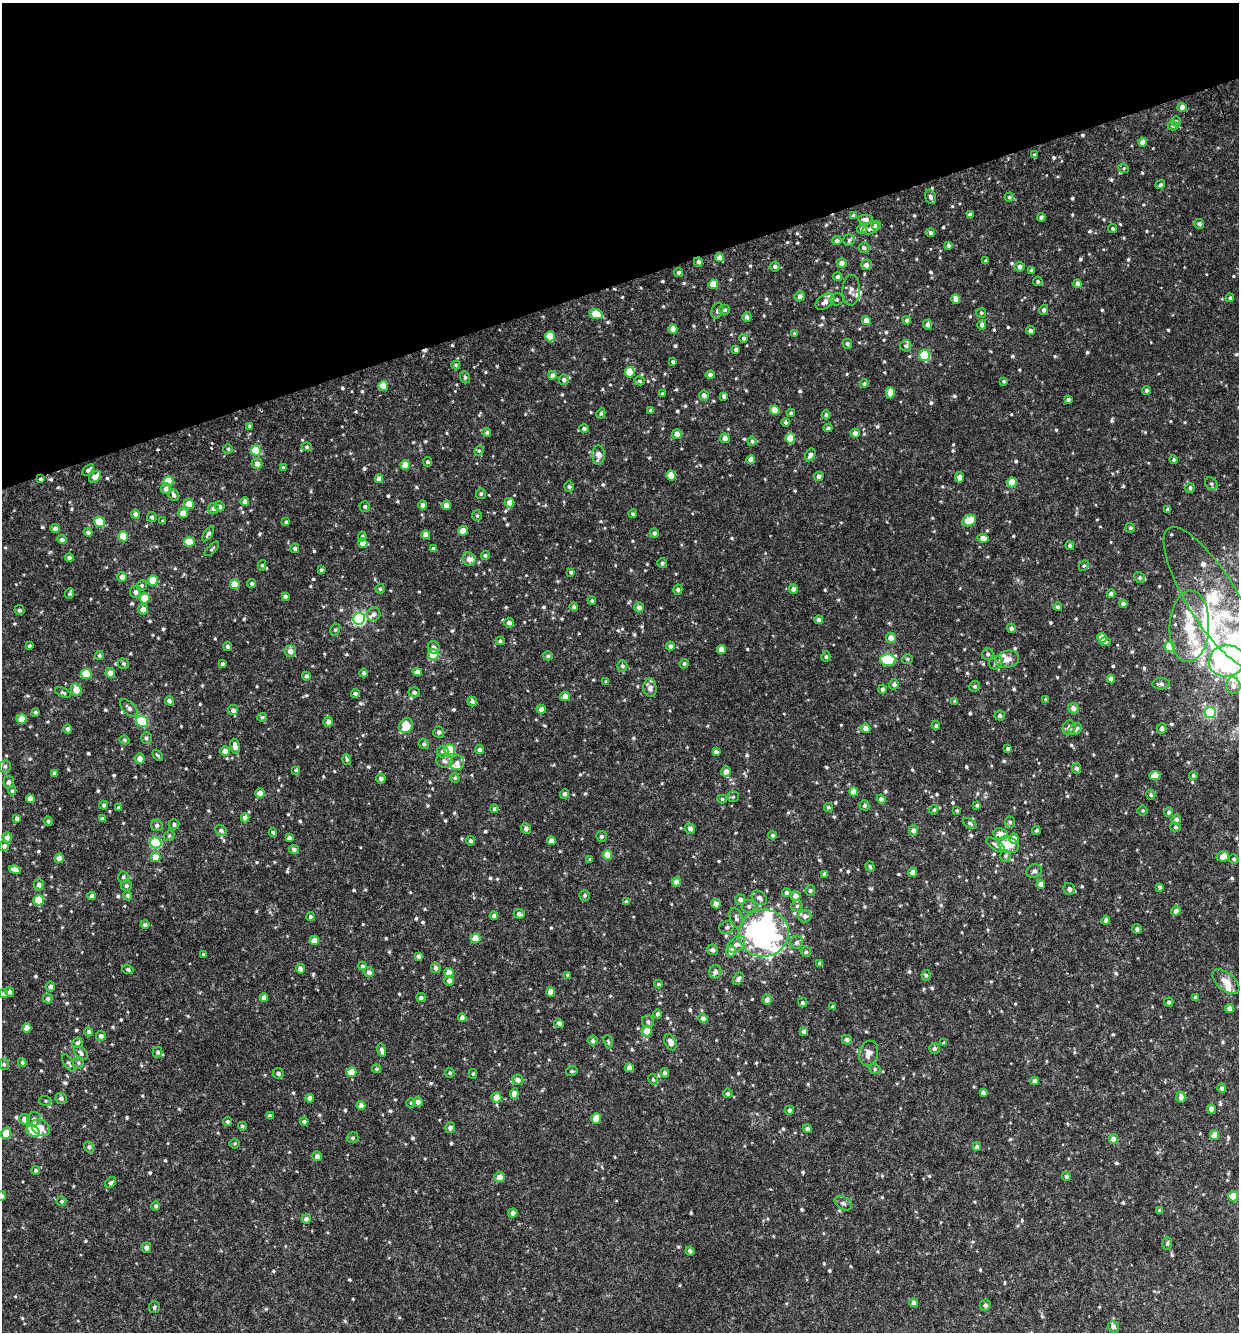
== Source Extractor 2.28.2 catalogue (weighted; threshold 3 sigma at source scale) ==
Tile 3 of 4 x 4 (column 3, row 1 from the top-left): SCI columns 2609-3845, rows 4048-5377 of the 5268 x 5434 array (HDU 1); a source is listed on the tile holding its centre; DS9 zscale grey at full resolution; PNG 1241 x 1334 px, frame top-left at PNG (2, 3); each listed source drawn as its Kron ellipse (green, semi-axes under 4 px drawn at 4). Shown black and unused: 21% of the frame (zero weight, under 3 of 6 exposures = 5% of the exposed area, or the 3 px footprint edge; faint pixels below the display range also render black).
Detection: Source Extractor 2.28.2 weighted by HDU 2 'WHT'; one run over the whole footprint, this tile lists its part. Background 0.00508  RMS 0.0024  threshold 0.00995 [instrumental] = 3 sigma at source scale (4.09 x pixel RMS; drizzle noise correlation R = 1.36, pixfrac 0.8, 0.0396/0.0396 arcsec/px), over >= 5 px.
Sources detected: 820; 6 inside a brighter object's white glare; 1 cosmic-ray / hot-pixel residue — neither listed nor drawn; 27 inside a brighter listed object's ellipse — not listed separately; of the other 786, all 500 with FLUX_AUTO >= 0.311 (the completeness limit of this list) listed and drawn (286 fainter detections not listed), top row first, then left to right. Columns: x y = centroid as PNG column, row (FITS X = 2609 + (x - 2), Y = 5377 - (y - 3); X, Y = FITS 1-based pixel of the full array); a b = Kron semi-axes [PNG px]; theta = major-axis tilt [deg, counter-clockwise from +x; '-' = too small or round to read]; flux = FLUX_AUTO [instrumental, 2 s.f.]
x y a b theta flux
1182 107 4 4 - 1.7
1176 121 5 4 - 0.43
1173 126 5 5 - 0.63
1143 142 4 4 - 1.7
1035 155 4 4 - 0.36
1124 168 5 4 - 0.33
1160 185 5 4 - 0.37
930 197 7 5 -70 0.56
1009 197 4 4 - 0.39
970 215 4 4 - 0.8
854 216 4 4 - 0.61
1041 217 4 4 - 0.52
865 219 7 4 0 0.92
1199 224 5 4 - 0.63
876 225 5 4 - 1.8
862 229 5 5 - 0.89
871 229 8 5 23 0.72
1113 229 5 4 - 0.37
930 233 4 4 - 0.51
849 240 6 5 - 0.47
837 241 4 4 - 0.52
948 245 4 3 - 0.51
864 248 5 5 - 0.63
720 258 4 4 - 1.6
986 261 4 3 - 0.46
698 262 4 4 - 0.69
842 263 5 4 - 0.95
866 265 5 5 - 0.98
775 266 5 5 - 0.52
1020 267 5 5 - 0.83
1032 270 4 4 - 0.38
679 272 4 4 - 0.42
838 277 4 4 - 0.45
1038 281 5 4 - 0.38
713 284 5 5 - 3.8
1077 284 4 4 - 0.94
851 290 15 9 89 1.2
800 296 5 5 - 0.83
1230 298 4 3 - 0.34
837 299 6 6 - 0.41
956 299 4 4 - 1.7
825 302 10 6 37 1.3
724 310 5 5 - 0.53
1044 310 5 4 - 0.56
717 311 8 5 71 0.54
981 313 5 5 - 0.32
596 314 7 4 -16 4.9
747 317 5 4 - 0.59
866 320 4 4 - 1.6
907 320 4 4 - 0.57
927 325 5 4 - 0.76
982 325 5 4 - 0.71
673 329 5 4 - 1.9
1030 330 4 4 - 0.58
794 334 4 4 - 0.37
550 336 5 5 - 5
743 338 4 4 - 0.45
847 344 5 4 - 0.52
906 346 5 5 - 0.47
736 349 4 3 - 0.54
925 355 5 5 - 10
673 362 4 4 - 0.42
456 365 4 4 - 0.32
630 372 5 5 - 4.2
552 375 4 4 - 0.87
710 375 4 4 - 0.74
465 377 6 4 -69 0.33
564 380 5 5 - 0.71
640 381 5 4 - 0.34
1004 381 4 4 - 0.34
864 383 4 4 - 0.36
383 386 5 4 - 4.1
1146 390 4 4 - 0.45
890 393 5 4 - 2.4
662 394 3 3 - 0.33
704 395 5 5 - 0.88
724 396 4 4 - 0.81
1068 400 4 4 - 0.5
651 410 4 4 - 0.47
775 410 5 4 - 3.5
601 413 5 4 - 0.35
791 413 4 3 - 0.33
826 415 4 4 - 0.41
786 422 4 4 - 0.34
250 426 3 3 - 0.41
828 428 4 3 - 0.41
584 429 4 4 - 0.48
487 432 4 4 - 0.37
855 433 4 4 - 1.1
677 434 5 4 - 1.3
725 438 5 4 - 1.3
790 438 5 5 - 5.6
752 441 5 4 - 0.37
307 447 5 4 - 0.36
228 449 4 4 - 0.35
256 451 5 5 - 7.6
479 451 5 4 - 0.33
598 455 9 6 89 1.7
810 455 7 4 61 0.85
751 459 4 4 - 1.2
1174 460 4 4 - 0.32
427 462 5 4 - 0.34
257 464 5 5 - 0.89
405 465 5 4 - 3
284 468 4 3 - 0.41
88 470 7 3 41 0.51
671 475 5 4 - 3.4
819 476 5 4 - 0.81
95 477 7 5 41 1.6
960 477 5 4 - 1.4
40 479 4 3 - 0.35
379 479 4 4 - 1.4
168 481 5 5 - 4.6
1012 482 5 4 - 3
1211 484 7 5 -44 0.5
569 487 5 4 - 0.39
166 488 5 5 - 0.86
1190 488 5 4 - 0.37
481 494 5 5 - 0.35
174 495 6 5 - 0.68
245 501 4 4 - 1
510 503 5 4 - 2.1
189 504 5 5 - 2.3
423 505 4 4 - 0.72
446 505 4 4 - 1.6
220 506 5 5 - 0.54
365 506 5 5 - 0.48
213 508 5 5 - 0.79
1167 510 4 3 - 0.39
183 513 5 5 - 1.8
135 514 4 4 - 0.88
633 514 4 4 - 0.39
477 516 5 5 - 0.31
152 517 5 4 - 0.46
969 520 7 5 29 4.3
163 521 3 3 - 0.35
100 522 5 5 - 6.5
286 522 4 4 - 0.35
55 528 4 4 - 0.74
1130 528 5 4 - 0.4
463 531 5 4 - 2.4
88 532 4 4 - 0.58
654 533 5 4 - 0.53
208 534 8 4 55 0.57
426 535 4 4 - 2
123 536 5 5 - 4.2
362 536 5 4 - 0.42
983 538 6 4 -6 1.4
62 540 5 4 - 0.5
189 542 5 4 - 3.2
363 543 5 4 - 1.7
1070 546 4 4 - 0.51
295 548 4 4 - 0.43
212 549 9 3 45 0.32
433 549 4 4 - 0.49
485 555 4 4 - 0.4
69 558 4 4 - 0.57
469 559 7 6 - 1.3
662 563 5 5 - 0.43
262 565 5 4 - 0.33
1084 566 5 4 - 0.34
321 570 4 3 - 0.33
571 572 4 4 - 0.41
122 577 5 4 - 1.1
1140 578 5 5 - 0.44
153 581 5 5 - 4.4
252 583 4 4 - 0.36
235 584 5 5 - 3.1
142 585 5 5 - 0.35
380 589 5 4 - 0.34
793 589 5 4 - 0.87
678 590 5 4 - 0.58
135 592 6 5 - 0.67
69 594 5 4 - 0.36
1111 594 4 4 - 0.64
285 596 4 4 - 0.55
145 598 5 5 - 5.7
1212 598 82 25 -58 18
592 601 4 4 - 0.32
1123 604 4 4 - 0.66
574 607 4 4 - 0.49
639 607 5 5 - 1
1058 607 4 4 - 0.51
143 609 5 5 - 1.2
19 610 5 5 - 0.46
374 614 7 6 - 0.75
359 619 6 6 - 31
819 620 4 4 - 0.74
509 623 5 5 - 0.83
1189 626 36 20 87 8.9
1011 628 5 4 - 0.61
335 630 6 5 - 0.37
891 638 5 5 - 1.7
1102 638 5 4 - 2.1
500 641 4 4 - 0.39
1105 642 6 4 -3 0.42
29 646 3 3 - 0.36
670 646 4 4 - 0.56
228 647 5 4 - 0.43
434 647 6 5 - 0.96
1170 647 5 5 - 5.4
721 650 4 4 - 2
290 651 6 5 - 1.3
988 654 6 6 - 0.56
433 655 5 5 - 5.3
99 656 4 4 - 0.33
548 656 5 4 - 0.41
826 657 5 4 - 0.41
907 659 5 4 - 0.35
1007 659 12 8 12 1.8
888 660 7 6 - 10
1227 661 18 16 8 35
996 663 7 6 - 0.59
123 664 6 5 - 0.34
223 664 4 4 - 0.48
684 664 5 4 - 0.4
622 666 5 5 - 0.47
417 672 4 4 - 1.1
110 673 5 4 - 1.6
364 673 4 4 - 0.42
86 674 5 5 - 5.7
306 676 4 4 - 0.53
1111 679 4 4 - 1.1
606 682 3 3 - 0.39
894 684 5 4 - 0.66
1161 684 9 5 4 0.64
975 686 5 5 - 0.37
1233 686 8 7 - 1.1
650 688 9 6 -83 1
882 689 5 4 - 0.53
76 690 6 5 - 2.6
414 692 5 5 - 0.52
63 693 8 4 -22 0.41
355 694 4 4 - 0.41
565 696 5 4 - 1.6
1046 700 4 4 - 0.37
169 701 4 4 - 0.76
472 701 5 4 - 0.57
955 701 4 4 - 0.38
129 708 11 6 -45 0.84
1073 708 5 5 - 1.3
541 709 4 4 - 1.3
233 710 5 5 - 0.87
35 712 4 4 - 0.37
1210 712 5 5 - 14
1000 716 5 5 - 0.49
262 717 5 4 - 0.33
21 719 5 5 - 2.7
142 721 6 5 - 15
328 722 5 4 - 0.86
406 725 8 6 57 4.7
936 726 4 4 - 0.45
866 728 4 4 - 1.3
1069 728 7 6 - 0.92
1161 728 5 5 - 0.78
68 729 4 4 - 0.63
1075 729 7 5 34 0.85
439 732 6 5 - 0.6
146 738 6 5 - 0.49
124 740 5 4 - 0.38
424 744 5 5 - 0.4
235 746 7 4 -78 1.3
1008 748 3 3 - 0.46
450 750 5 5 - 10
480 750 4 4 - 0.72
225 751 5 4 - 1.2
443 752 6 6 - 0.55
716 752 4 4 - 0.65
158 755 6 4 -50 0.32
140 759 5 5 - 1.3
347 759 6 4 -73 0.42
444 761 8 6 -22 0.85
457 763 7 7 - 0.82
5 766 6 6 - 0.52
1076 768 5 4 - 0.65
296 770 4 4 - 0.39
726 771 5 5 - 1.2
55 773 4 4 - 0.64
1155 775 5 4 - 1.9
1193 775 4 3 - 0.32
455 778 5 4 - 0.36
381 779 5 5 - 0.8
9 782 6 5 - 0.64
12 791 5 4 - 0.32
854 792 4 4 - 1.8
260 793 4 4 - 1.6
565 794 5 4 - 0.57
1151 795 5 4 - 0.37
733 797 5 5 - 0.32
30 799 4 4 - 1.6
722 799 5 4 - 0.34
881 799 4 4 - 0.54
104 805 4 4 - 0.44
865 805 5 5 - 0.47
977 805 4 3 - 0.33
828 807 4 4 - 0.32
119 808 4 3 - 0.4
494 809 4 4 - 0.4
934 810 5 4 - 0.37
957 811 4 3 - 0.36
1143 811 5 5 - 0.35
1169 812 5 4 - 0.42
16 818 4 4 - 0.61
245 818 4 4 - 1.2
103 819 4 4 - 0.58
1176 819 5 4 - 0.71
48 821 5 4 - 0.43
1010 822 5 5 - 0.4
970 823 7 4 -32 0.43
174 824 5 5 - 0.48
157 825 6 5 - 0.66
1175 827 5 4 - 0.34
690 828 5 5 - 1.1
526 829 5 5 - 0.76
221 830 6 5 - 0.64
1036 830 4 4 - 0.33
913 831 5 4 - 0.87
273 832 4 4 - 0.37
1001 834 7 5 -13 1.4
772 835 4 4 - 0.5
169 836 6 5 - 0.32
601 836 5 5 - 0.56
7 837 5 5 - 1.1
289 838 4 4 - 0.77
1014 838 5 5 - 1.3
471 841 5 4 - 0.46
551 841 4 4 - 1.4
156 843 5 5 - 16
996 845 11 5 -33 0.66
1008 845 11 8 -22 2.4
4 846 5 5 - 0.6
294 849 5 4 - 0.74
607 855 5 4 - 3
1006 856 6 5 - 0.46
155 857 5 5 - 2.4
1223 857 6 5 - 2
59 858 4 4 - 1
1234 859 5 4 - 0.41
590 860 4 3 - 0.37
870 866 5 4 - 0.33
15 870 6 4 -15 1.2
1034 871 8 6 24 0.61
912 872 4 4 - 0.95
825 874 4 3 - 0.72
123 877 6 5 - 0.48
676 882 4 4 - 1.3
1041 884 4 4 - 1.4
39 885 5 5 - 0.73
126 886 5 5 - 0.47
1160 887 4 4 - 0.38
1069 889 6 5 - 0.83
810 890 5 5 - 0.45
786 893 4 4 - 0.49
585 895 5 5 - 0.4
92 896 4 4 - 1.1
127 896 5 4 - 0.43
795 896 5 5 - 1.3
759 898 8 6 -40 0.71
39 900 5 5 - 4.2
740 900 5 5 - 0.72
626 901 4 3 - 0.31
716 904 5 4 - 1.3
749 906 7 6 - 0.53
797 906 5 5 - 0.36
1176 911 5 4 - 0.97
519 914 5 4 - 0.66
494 916 4 4 - 0.9
805 916 6 6 - 0.81
310 917 4 4 - 0.39
736 918 10 6 -71 0.72
1106 920 4 4 - 0.68
145 925 4 4 - 0.54
727 927 8 6 26 0.55
1137 929 5 5 - 0.51
764 933 25 23 11 49
475 938 5 5 - 3.2
314 941 5 4 - 1.8
797 942 6 6 - 0.57
736 944 10 7 36 1.3
713 950 5 5 - 0.68
731 951 5 5 - 1.7
806 952 5 4 - 0.47
204 954 3 3 - 0.33
419 956 4 4 - 0.7
820 963 4 3 - 0.68
362 966 4 4 - 0.46
436 968 5 5 - 0.67
128 969 5 4 - 0.5
300 969 4 4 - 1.2
369 972 5 5 - 0.83
715 972 6 6 - 0.98
449 973 5 4 - 2.1
568 975 3 3 - 0.41
926 975 5 4 - 0.39
738 979 6 5 - 0.58
449 981 5 5 - 0.93
1226 982 16 8 -41 2
658 984 4 3 - 0.32
51 986 5 4 - 0.69
10 992 5 4 - 0.6
551 992 4 4 - 1.8
4 993 4 4 - 0.48
264 997 4 4 - 0.85
1196 997 4 3 - 0.5
421 998 5 4 - 0.44
47 999 5 5 - 0.51
767 1000 5 5 - 0.97
1169 1002 5 4 - 0.37
803 1003 4 4 - 0.51
833 1007 4 3 - 0.5
1230 1009 4 4 - 1.2
658 1014 5 4 - 0.54
462 1018 4 4 - 1
703 1018 5 4 - 0.86
648 1022 6 6 - 0.6
559 1023 5 4 - 0.61
27 1028 4 4 - 2.1
647 1031 5 5 - 2.5
89 1032 4 4 - 0.44
804 1032 4 4 - 0.84
101 1036 5 5 - 0.75
847 1040 5 4 - 0.68
593 1041 5 5 - 0.48
608 1042 7 4 -72 0.33
670 1042 8 5 -64 1.4
77 1043 5 5 - 0.55
944 1043 4 4 - 0.33
934 1049 5 5 - 0.54
382 1050 7 4 -77 0.7
158 1052 5 5 - 0.48
81 1053 8 5 -45 0.64
868 1053 13 9 73 1.7
22 1062 4 3 - 0.34
68 1063 9 4 -60 0.46
78 1063 6 5 - 0.38
4 1064 5 5 - 0.42
629 1068 4 4 - 1.6
376 1069 5 4 - 0.32
875 1069 6 5 - 0.35
572 1071 6 4 15 0.38
351 1072 5 5 - 3.1
278 1073 5 5 - 0.57
450 1073 5 4 - 0.32
665 1073 5 4 - 0.57
473 1074 5 4 - 0.32
653 1079 6 4 -62 0.34
518 1080 6 5 - 0.94
1035 1081 4 4 - 0.93
1222 1088 5 4 - 0.59
983 1092 4 4 - 0.67
728 1093 5 5 - 0.43
514 1094 5 4 - 1.6
496 1097 5 5 - 2.3
1181 1097 5 4 - 0.98
61 1098 6 5 - 0.63
310 1098 4 4 - 0.91
45 1101 6 5 - 0.35
418 1102 5 4 - 0.87
411 1103 5 5 - 0.33
361 1106 4 4 - 1.3
1211 1109 4 4 - 1.3
789 1110 4 4 - 0.43
270 1116 4 4 - 0.59
596 1118 5 5 - 3.6
24 1119 5 5 - 1.4
34 1119 7 6 - 0.61
227 1121 5 4 - 0.38
304 1121 4 4 - 0.48
242 1126 4 4 - 0.33
41 1128 10 7 -32 2.1
450 1128 5 5 - 0.75
807 1129 4 4 - 0.65
33 1131 7 5 -33 2.4
6 1133 6 5 - 2.9
1214 1135 5 4 - 2.2
353 1138 6 5 - 0.37
1113 1139 4 4 - 1.6
235 1143 5 5 - 0.32
89 1147 6 5 - 0.51
977 1147 4 4 - 0.51
317 1156 5 4 - 1
36 1170 4 4 - 0.39
1066 1176 4 4 - 0.4
499 1177 5 5 - 1.7
110 1183 6 5 - 0.47
2 1196 5 4 - 0.4
1233 1196 5 5 - 3.3
61 1201 5 5 - 0.31
843 1203 9 6 -28 0.64
156 1206 4 4 - 0.41
1160 1210 4 3 - 0.54
513 1213 4 4 - 0.93
306 1219 4 4 - 0.74
1167 1243 6 5 - 0.39
146 1248 5 5 - 0.75
690 1251 4 4 - 0.5
914 1303 4 4 - 1
985 1305 6 5 - 0.58
154 1307 6 5 - 0.43
1113 1327 6 5 - 0.83
Overlapping masked pixels (flux is a lower limit): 2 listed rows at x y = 698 262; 40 479
Isophote crosses this tile's border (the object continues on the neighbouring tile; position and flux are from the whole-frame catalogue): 2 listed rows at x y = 1227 661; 2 1196